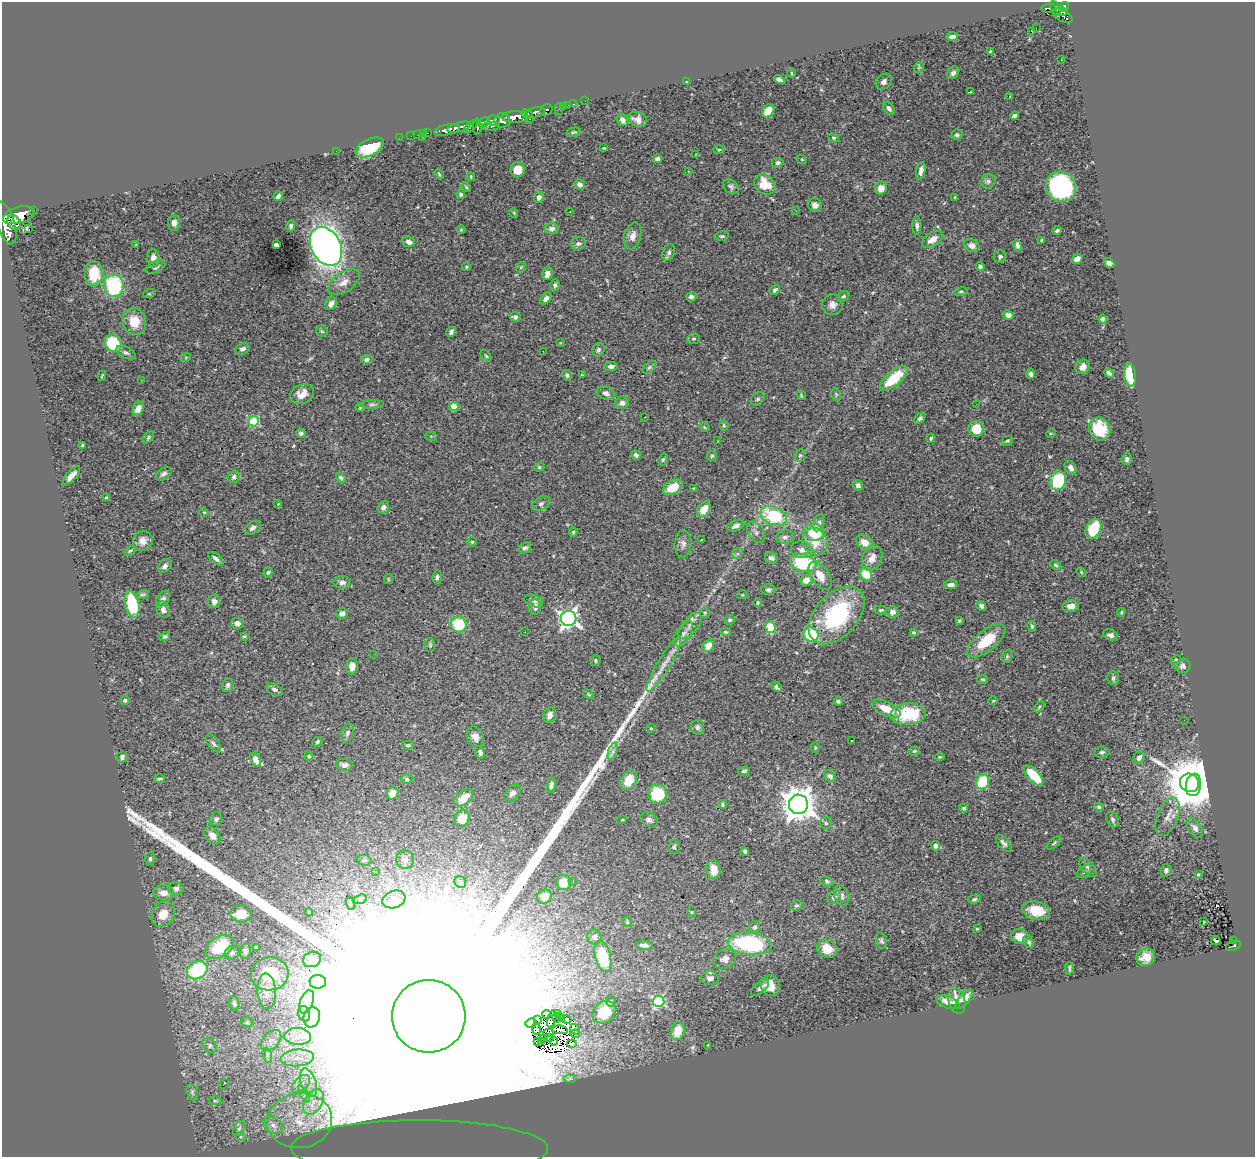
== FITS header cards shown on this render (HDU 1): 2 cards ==
NAXIS1  =                 1253
NAXIS2  =                 1155

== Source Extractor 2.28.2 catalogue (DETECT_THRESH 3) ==
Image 1253 x 1155 px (HDU 1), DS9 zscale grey, 1 PNG px = 1 image px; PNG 1257 x 1159 px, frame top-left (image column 1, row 1155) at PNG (2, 2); each listed source drawn as its Kron ellipse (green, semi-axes under 4 px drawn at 4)
Background 0.555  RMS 0.02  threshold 0.0591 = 3 sigma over >= 5 px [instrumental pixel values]
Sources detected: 456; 8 with non-positive FLUX_AUTO (blend fragments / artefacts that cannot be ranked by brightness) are neither listed nor drawn; the other 448 listed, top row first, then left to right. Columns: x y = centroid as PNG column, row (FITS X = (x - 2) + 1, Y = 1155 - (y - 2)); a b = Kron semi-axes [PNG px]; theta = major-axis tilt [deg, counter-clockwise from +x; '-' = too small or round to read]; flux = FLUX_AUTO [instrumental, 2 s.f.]
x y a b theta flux
1064 7 5 4 - 180
1048 8 7 4 5 81
1055 8 8 4 -63 120
1062 11 6 3 -18 160
1063 16 11 5 -31 200
1036 28 2 2 - 2000
1032 31 3 3 - 6.3
952 36 5 3 - 4.4
991 52 3 3 - 2.1
1061 59 3 2 - 1.1
919 67 6 4 44 1.8
791 73 5 3 - 1.2
953 73 7 5 44 4.5
779 79 6 3 -30 4.9
687 82 3 3 - 1.8
884 82 9 7 41 4.6
970 92 3 2 - 0.92
1009 96 3 2 - 0.82
585 101 2 2 - 4
573 104 3 2 - 4.8
568 105 2 2 - 3.8
564 106 4 3 - 19
889 108 7 5 -55 4
559 109 6 3 -89 12
546 110 6 5 - 110
768 111 7 5 52 21
535 112 10 5 9 510
527 114 6 3 -25 230
1014 116 4 4 - 4.3
515 117 14 6 0 1000
529 119 3 2 - 11
637 119 10 7 -19 7.5
494 120 6 5 - 160
502 120 8 7 - 430
622 120 6 5 - 6
484 122 6 4 33 270
471 126 8 4 42 150
491 126 9 4 3 140
459 127 12 4 15 540
477 127 8 4 -89 230
447 130 13 5 12 740
574 132 7 4 11 2.2
428 133 2 2 - 5.9
423 134 3 2 - 7.4
417 135 2 2 - 5.5
957 135 5 5 - 2.9
411 136 2 2 - 4.5
399 138 2 2 - 5.9
422 138 3 2 - 30
834 138 5 4 - 2.1
370 147 15 8 26 57
604 148 4 2 - 1
719 150 5 3 - 1.3
336 151 2 2 - 42
696 154 3 2 - 0.72
657 159 4 4 - 4.5
802 160 5 3 - 1.1
778 163 6 5 - 3
518 170 7 7 - 15
688 171 3 2 - 1.3
921 171 9 4 77 8.4
439 174 5 3 - 1.4
471 176 4 2 - 1.1
988 181 7 7 - 3.9
580 184 5 5 - 5.4
765 184 11 9 -39 35
466 187 6 3 -45 1.6
731 187 9 6 -42 3.6
1061 187 15 14 - 280
881 188 6 6 - 13
461 194 4 4 - 2.2
278 196 5 3 - 4
539 197 6 5 - 4.5
955 197 3 2 - 1.3
815 205 7 6 - 5.7
33 210 3 3 - 43
796 211 3 2 - 1.5
570 212 2 2 - 0.8
514 213 5 3 - 1.1
19 215 16 8 15 1700
14 222 8 6 -55 590
5 223 22 9 -72 2000
174 223 8 6 85 6.7
291 226 5 4 - 3.7
917 226 9 4 90 3.7
29 229 3 2 - 600
552 229 7 5 -4 5.5
461 230 5 3 - 1.1
1057 231 4 3 - 2.8
633 236 14 8 75 9.1
722 236 7 4 9 2.2
933 239 12 7 32 12
1042 240 3 3 - 1.6
409 242 7 5 -25 6.6
578 244 8 6 12 4.2
136 245 4 3 - 0.83
276 245 4 3 - 7.3
1018 245 6 4 -73 4.5
326 246 20 14 -62 1100
972 246 8 6 -22 8.4
669 252 8 6 64 3.5
1000 257 6 6 - 3.2
153 258 9 6 -85 9.8
1077 259 6 4 36 8.8
1109 263 6 4 -38 6.1
980 266 4 4 - 3.3
155 267 10 5 22 5.3
466 267 4 3 - 1.3
521 267 5 3 - 1.2
94 274 12 9 88 47
547 274 6 5 - 9.7
344 282 18 9 33 13
555 285 6 4 75 3.5
114 286 11 9 -82 120
775 290 6 4 49 3.1
961 292 6 3 7 1.9
149 294 6 4 18 1.8
843 296 6 4 37 2.5
691 297 5 4 - 3.9
546 298 7 4 50 4.8
331 304 6 5 - 8.7
833 305 10 10 - 8.2
1008 315 5 4 - 8.7
515 317 5 4 - 3.1
1103 319 4 4 - 4.5
134 321 14 11 -71 29
322 331 6 5 - 2.2
451 332 5 4 - 3.8
694 339 6 5 - 1.8
113 343 9 8 - 78
560 343 4 4 - 0.99
242 349 7 5 23 4.2
599 350 7 6 - 3.4
543 351 2 2 - 1.2
126 353 10 5 -25 4.7
486 356 7 3 -53 1.8
186 357 5 3 - 1
367 360 6 4 7 3.5
611 366 7 4 2 4.9
649 367 8 5 45 2.6
1083 367 8 6 49 7.3
1109 373 5 3 - 3.4
1031 374 5 4 - 4
567 375 5 4 - 3.7
582 375 3 2 - 1.5
1130 375 11 6 -82 62
102 376 5 3 - 1.3
894 378 17 7 41 53
141 381 3 2 - 1.5
606 393 9 6 -18 5
302 394 12 9 23 13
836 394 6 4 -79 1.9
801 395 5 4 - 1.4
758 399 8 5 41 2.8
622 403 6 6 - 6.4
372 404 11 4 1 3.3
976 404 2 2 - 1
454 406 4 4 - 26
360 408 5 3 - 1.2
138 409 7 5 63 8.4
645 417 2 2 - 0.83
920 418 6 4 45 2.7
254 421 5 5 - 85
724 425 5 4 - 1.7
704 427 5 4 - 1.5
976 429 8 8 - 26
1100 429 12 10 -62 43
301 433 5 4 - 3.3
1051 433 5 3 - 1.2
431 436 6 4 -19 1.4
148 437 7 4 47 2.3
931 438 4 3 - 2.3
717 441 2 2 - 1.9
1007 441 6 4 28 1.9
83 445 4 3 - 1.7
636 455 5 4 - 3.2
712 456 5 5 - 2.2
800 456 6 5 - 2.3
1127 459 6 5 - 3.2
663 460 6 4 62 1.9
539 467 5 4 - 1.6
1071 468 7 5 -56 6
164 474 9 5 33 3.9
71 476 12 5 48 11
234 477 6 5 - 4.4
341 478 6 4 -55 2.6
1058 481 10 8 67 69
858 485 5 5 - 4.7
673 487 11 6 30 22
694 489 4 3 - 1.3
106 498 4 4 - 1.8
278 504 4 4 - 1
541 504 10 6 32 4.5
383 507 6 5 - 5.5
704 509 8 6 59 18
204 512 4 4 - 1.4
774 516 14 9 -24 76
819 523 9 5 66 4.1
736 526 9 5 21 5.4
253 528 9 5 37 4.5
1093 529 11 7 64 59
573 532 4 4 - 2
756 532 12 7 -55 6.2
814 532 10 8 -10 49
785 537 9 6 7 5.1
701 540 3 2 - 1.1
143 541 10 9 - 12
472 542 4 4 - 1.5
815 542 14 12 -62 25
864 542 9 7 -34 11
683 544 13 8 87 7.3
525 548 6 5 - 4.2
802 550 11 8 -14 9.1
130 551 6 4 30 2
737 554 6 4 43 2.6
771 558 6 5 - 5.1
872 558 13 9 63 11
216 559 9 4 -39 5
803 563 13 9 -14 87
1056 565 6 4 -28 2
165 566 8 6 47 5.5
268 572 5 4 - 1.8
1081 572 5 4 - 1.3
866 574 7 6 - 27
820 576 16 9 -57 17
437 577 6 4 81 3.2
388 579 5 4 - 1.6
806 580 6 5 - 13
342 582 9 6 -3 5.2
951 585 7 4 4 6.4
768 590 7 5 -3 2.9
143 594 6 4 16 2.1
742 595 5 3 - 1.2
163 599 9 6 53 4.3
214 601 7 6 - 5.8
534 601 10 5 -22 4.1
758 603 4 4 - 2.3
132 604 13 7 -79 68
981 606 5 3 - 3.9
1071 606 8 6 6 8.6
535 607 8 6 -89 6.3
163 610 8 6 -75 5.9
881 610 6 4 2 2.1
892 612 6 6 - 6.2
1121 612 5 3 - 1.5
342 613 6 5 - 5.7
705 613 5 5 - 1.9
836 615 34 21 47 150
569 619 8 7 - 550
730 620 5 5 - 2.8
959 621 4 3 - 2.1
237 623 6 5 - 7.4
459 624 8 8 - 52
690 626 16 7 51 9.5
1032 626 5 4 - 2.6
770 627 6 5 - 49
525 632 2 2 - 1.4
725 632 5 4 - 1.8
914 633 3 3 - 1.7
683 634 14 7 56 7.2
811 635 8 7 - 88
1110 635 7 5 -16 5.2
244 636 4 3 - 1.6
165 637 5 4 - 3.2
986 641 23 10 38 47
430 645 7 5 90 2
708 646 6 5 - 16
373 654 3 2 - 0.89
1007 656 6 5 - 2.7
1176 660 5 4 - 2.3
595 661 5 5 - 1.9
664 664 31 6 59 17
352 666 8 5 86 9
1183 666 8 7 - 4.6
1113 678 7 5 -87 3.2
982 679 6 3 -7 1.5
228 685 7 5 78 4.2
777 687 6 4 -49 4.3
274 689 8 5 -27 4
588 694 6 3 -32 1.5
125 700 5 4 - 2.8
838 701 4 3 - 2.2
993 701 5 3 - 1
1039 707 6 4 46 1.8
886 709 15 7 -24 25
908 714 18 10 3 75
550 715 8 6 70 7.5
1184 720 2 2 - 1.5
697 727 7 6 - 3.9
651 728 5 3 - 1.1
347 733 10 6 71 3.7
475 737 11 8 -63 8.5
852 741 2 2 - 1.4
317 742 5 4 - 2.3
213 743 10 5 -54 4.3
408 745 6 4 0 2.3
815 748 5 4 - 1.5
613 751 9 4 71 3.9
914 751 6 4 19 1.7
480 752 6 4 -79 3.6
1102 752 7 5 7 3.1
309 756 4 4 - 1.9
122 757 5 5 - 3.1
939 757 5 3 - 1.3
1139 758 6 5 - 6
256 760 7 5 -62 8.5
344 765 9 6 -4 5.5
744 771 6 3 15 2.4
1034 775 13 6 -46 50
830 776 7 5 -45 4.3
159 779 5 4 - 2.2
407 779 6 5 - 2.2
629 780 10 7 60 25
983 782 7 6 - 58
1189 783 10 9 - 5400
551 785 8 4 78 3.9
1194 785 11 7 81 4400
392 793 6 5 - 17
513 793 10 6 43 6.2
657 794 9 9 - 59
464 798 11 6 36 18
798 804 9 9 - 2600
723 805 4 4 - 2.1
1099 807 5 4 - 2.6
964 808 4 4 - 1.9
1168 817 20 10 69 13
462 818 9 7 61 18
216 819 7 6 - 3.7
622 820 5 3 - 1.2
649 820 9 7 -29 5.6
1113 820 8 6 -61 3.4
826 823 6 6 - 2.5
1195 828 11 6 -56 5.6
212 835 9 6 -48 9.7
1004 843 10 5 -50 4.2
1054 843 9 4 40 2.2
935 846 5 4 - 5.1
674 847 7 6 - 2.8
745 851 4 3 - 2.6
150 859 6 5 - 3.2
364 860 7 5 -13 2.4
405 860 9 8 - 6.2
1088 867 11 6 -49 4.4
714 870 10 7 -83 17
1166 870 6 5 - 4
376 872 2 2 - 0.72
1084 872 8 5 40 2.3
1198 874 3 3 - 1.6
573 881 3 2 - 1.9
827 881 7 5 -26 2.3
460 882 6 5 - 2.7
563 882 8 7 - 25
176 889 7 6 - 5.9
163 893 10 7 -2 15
841 896 10 7 -71 5.8
544 897 7 7 - 19
834 897 7 6 - 4.1
360 899 7 4 19 3.1
394 899 12 8 18 10
974 899 6 4 10 2.5
350 903 7 4 -71 2.3
796 905 6 5 - 2.1
1036 911 14 9 -12 31
309 912 4 3 - 2.5
692 912 6 4 -89 1.4
163 914 13 11 54 24
241 914 11 8 -4 15
627 922 5 4 - 1.6
1204 922 2 2 - 0.7
755 927 6 5 - 3.7
977 929 3 2 - 1.5
594 937 7 7 - 4.4
1020 937 9 7 -6 13
1234 940 3 2 - 12
881 941 8 5 -75 2.7
1216 941 5 2 - 0.21
1028 942 7 5 -57 3.3
750 944 22 11 -6 150
644 945 9 4 -5 5.3
1233 946 8 4 20 79
220 947 16 10 33 45
256 947 4 3 - 1.2
827 949 10 8 -30 22
245 951 8 5 78 3.3
232 953 7 6 - 4.2
603 956 16 7 -75 51
1146 957 9 8 - 15
312 959 9 7 22 5.4
725 959 12 9 26 9.3
1069 968 6 2 -87 2
197 970 11 8 28 80
270 974 19 16 8 62
710 978 9 7 -6 6.1
318 982 8 7 - 5.4
770 986 10 9 - 23
760 988 11 5 40 4.4
267 991 18 9 -86 16
964 999 11 5 49 9.7
611 1001 6 4 87 2.7
659 1001 6 5 - 180
957 1001 13 8 -75 14
307 1002 12 6 69 7.5
948 1002 12 6 -20 11
234 1003 7 5 -78 3.5
604 1012 12 10 34 35
558 1013 4 3 - 4.8
304 1014 8 6 -71 3.7
546 1014 4 2 - 2.5
429 1016 37 36 - 950000
312 1017 10 8 73 8.3
557 1018 5 2 - 1
552 1019 9 4 76 0.72
561 1019 3 2 - 1.2
566 1019 5 3 - 0.59
537 1020 4 2 - 0.64
247 1022 5 5 - 2.5
531 1023 5 5 - 2.7
536 1029 6 2 -71 2
575 1029 5 4 - 3
560 1030 8 2 -6 1.7
678 1031 9 6 74 26
548 1033 5 2 - 2.4
575 1034 4 3 - 3
298 1036 13 8 -3 14
549 1037 3 2 - 2
544 1039 3 3 - 1.8
271 1040 12 8 46 9.3
554 1041 4 2 - 0.28
538 1042 2 2 - 1.1
541 1042 4 2 - 1.8
572 1044 5 2 - 1.7
210 1045 8 6 -47 3.9
708 1045 3 3 - 3.7
267 1055 7 4 -72 3.4
297 1058 17 8 5 17
570 1079 6 4 0 2
308 1083 15 7 -72 15
224 1084 5 3 - 4.3
301 1084 11 6 45 8.4
192 1092 8 5 -73 3.1
304 1094 9 3 -58 4.1
215 1101 6 4 0 2.2
313 1102 14 8 58 17
299 1121 33 27 7 78
273 1125 11 7 -34 8.3
239 1129 8 5 63 3.4
241 1137 5 3 - 1.9
419 1148 129 28 0 300
At the frame edge (FLAGS 8, measured only in part): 2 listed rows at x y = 5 223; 419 1148
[8 non-positive-flux detections neither listed nor drawn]